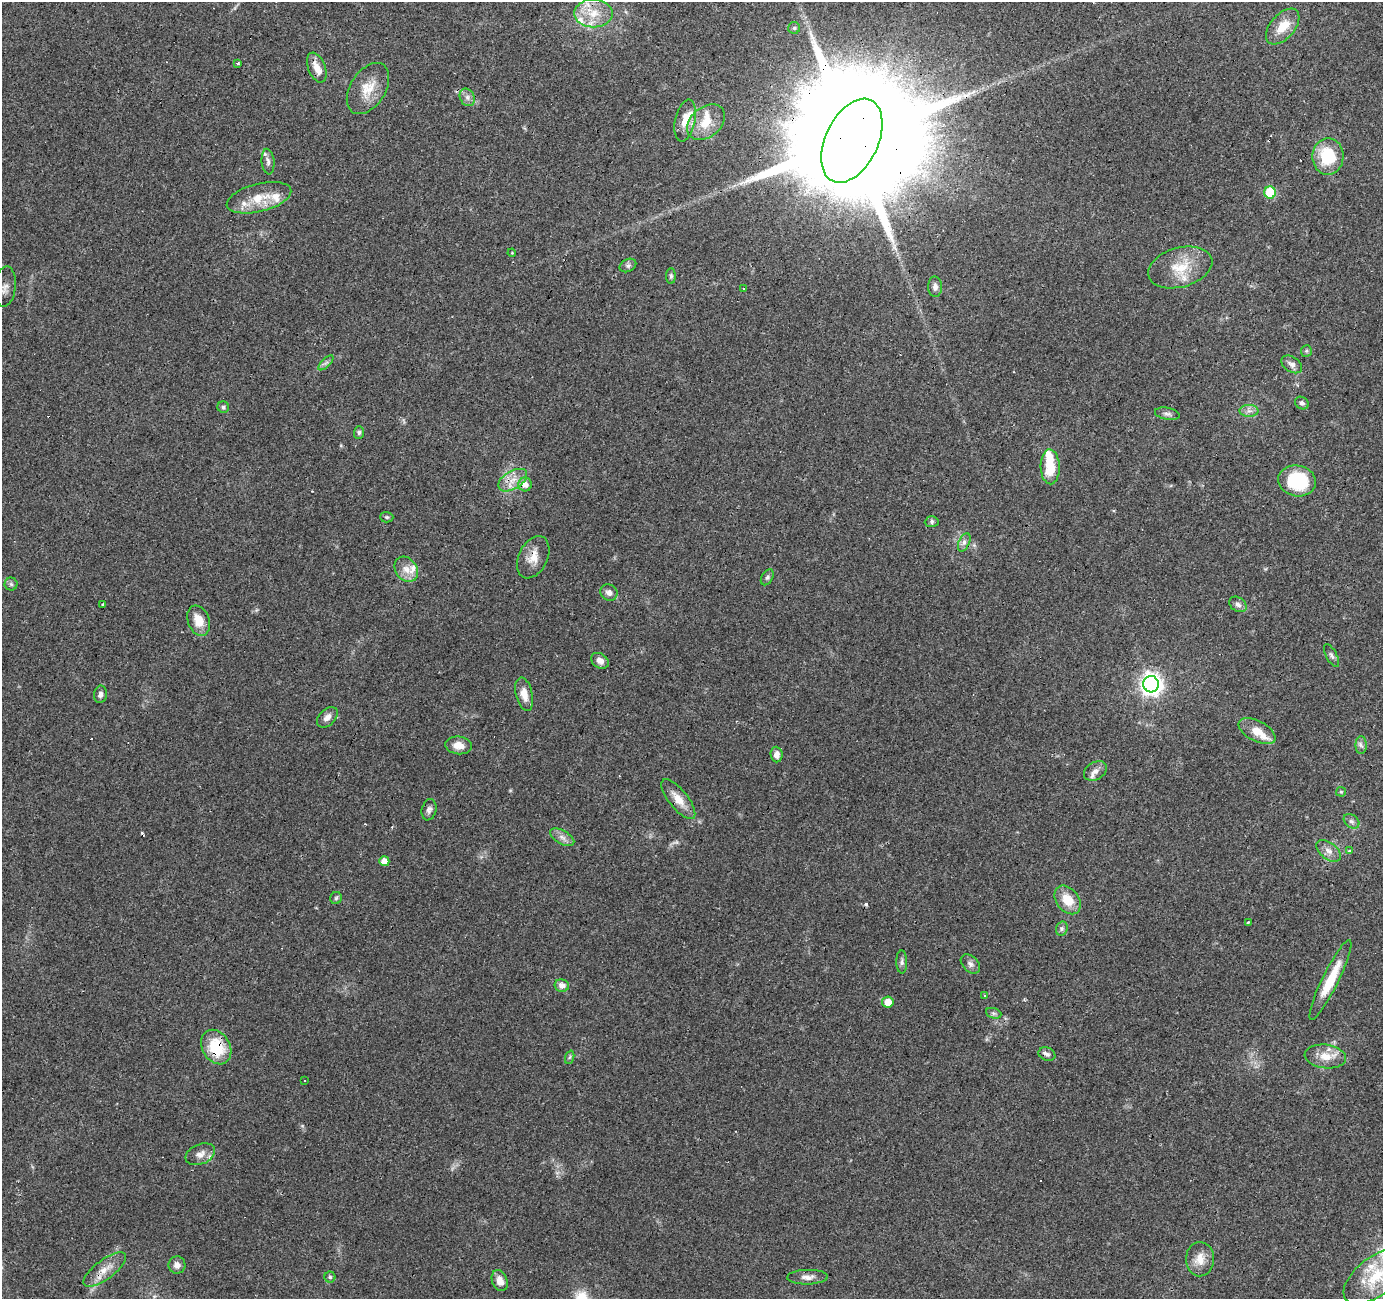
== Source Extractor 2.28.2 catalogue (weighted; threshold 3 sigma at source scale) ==
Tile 10 of 4 x 4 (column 2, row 3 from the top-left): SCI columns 1382-2762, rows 1503-2799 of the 5528 x 5664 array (HDU 1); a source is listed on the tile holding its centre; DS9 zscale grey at full resolution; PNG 1385 x 1301 px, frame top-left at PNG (2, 2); each listed source drawn as its Kron ellipse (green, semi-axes under 4 px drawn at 4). Shown black and unused: <1% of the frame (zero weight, under 3 of 4 exposures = <1% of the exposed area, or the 3 px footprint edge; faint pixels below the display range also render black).
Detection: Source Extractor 2.28.2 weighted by HDU 2 'WHT'; one run over the whole footprint, this tile lists its part. Background 0.0703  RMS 0.0053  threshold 0.0239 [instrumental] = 3 sigma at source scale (4.5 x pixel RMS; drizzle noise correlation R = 1.50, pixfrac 1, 0.0396/0.0396 arcsec/px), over >= 5 px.
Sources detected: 109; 1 inside a brighter object's white glare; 10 cosmic-ray / hot-pixel residue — neither listed nor drawn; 11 inside a brighter listed object's ellipse — not listed separately; the other 87 listed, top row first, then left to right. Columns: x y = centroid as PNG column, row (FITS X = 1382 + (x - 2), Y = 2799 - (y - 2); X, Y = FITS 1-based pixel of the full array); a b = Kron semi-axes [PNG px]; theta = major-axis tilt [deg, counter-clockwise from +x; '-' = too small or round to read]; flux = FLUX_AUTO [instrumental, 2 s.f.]
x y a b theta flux
593 13 19 14 0 12
1283 26 21 12 49 9.9
794 28 6 6 - 0.94
238 63 3 3 - 1.1
317 68 15 8 -69 5.4
368 88 28 17 58 11
467 97 9 7 -61 2.3
685 121 21 10 78 9
706 122 21 15 40 12
852 141 45 26 64 36000
1328 156 18 15 89 24
268 162 13 6 -85 2.2
1270 192 6 6 - 26
259 198 33 14 14 14
512 253 4 3 - 0.44
628 265 9 6 26 1.4
1180 267 33 20 15 16
671 276 7 5 90 1.1
5 286 20 11 84 4.7
935 287 10 7 -89 2.5
744 289 3 3 - 1.6
1306 351 6 5 - 0.89
326 363 10 3 44 1.4
1292 364 11 7 -34 2.6
1302 403 7 6 - 1.3
223 407 6 5 - 1.3
1249 411 9 6 -1 2.2
1167 414 12 6 -10 1.9
359 432 6 5 - 1.1
1050 467 17 9 -88 15
513 480 16 9 31 6.3
1297 481 19 15 -11 33
525 484 7 6 - 3.8
387 517 6 5 - 0.92
932 522 7 5 4 1.2
964 542 10 5 65 2
533 557 22 14 64 7.2
406 569 13 10 -53 5.2
767 577 9 5 58 1.2
11 584 6 6 - 1.2
609 592 9 8 - 2.7
102 604 3 3 - 2.7
1238 604 9 7 -33 2.1
199 621 16 10 -70 8.2
1331 655 12 5 -63 1.5
600 661 9 7 -35 3.4
1151 684 8 8 - 340
100 694 9 6 80 2.1
524 694 17 8 -77 5.6
327 717 12 8 44 3.2
1257 731 20 10 -27 7.8
459 745 13 9 -7 5.2
1361 745 9 5 90 1.7
777 755 8 6 -87 3.1
1095 771 12 8 31 3.4
1341 792 5 4 - 0.72
678 799 24 9 -51 7.5
429 810 11 7 77 2.1
1352 821 9 6 -39 1.6
562 837 13 6 -30 2.9
1329 851 14 8 -37 3.7
1350 851 3 3 - 35
384 861 5 5 - 5.1
336 898 6 6 - 0.99
1068 900 16 11 -53 10
1248 923 3 3 - 2.2
1062 929 7 5 69 1.2
902 962 11 5 -89 1.6
970 964 11 7 -44 2.2
1330 980 44 8 64 17
562 985 7 6 - 2.9
985 995 3 3 - 0.62
888 1002 6 5 - 5.6
994 1013 8 5 -19 1.2
216 1047 18 14 -59 21
1047 1054 8 6 -21 1.7
1325 1056 21 12 -7 8.4
570 1057 7 4 70 0.94
304 1081 3 3 - 0.8
200 1154 15 10 22 4.2
1200 1259 17 14 87 7.2
177 1265 9 8 - 2.9
105 1270 25 9 37 7.2
1376 1276 39 19 37 26
330 1277 5 5 - 0.95
808 1277 20 7 1 3.8
500 1281 11 7 -69 4.3
Overlapping masked pixels (flux is a lower limit): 6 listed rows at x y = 317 68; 852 141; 1151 684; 678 799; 216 1047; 105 1270
Isophote crosses this tile's border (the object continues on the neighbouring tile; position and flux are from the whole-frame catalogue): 2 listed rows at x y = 5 286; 1376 1276